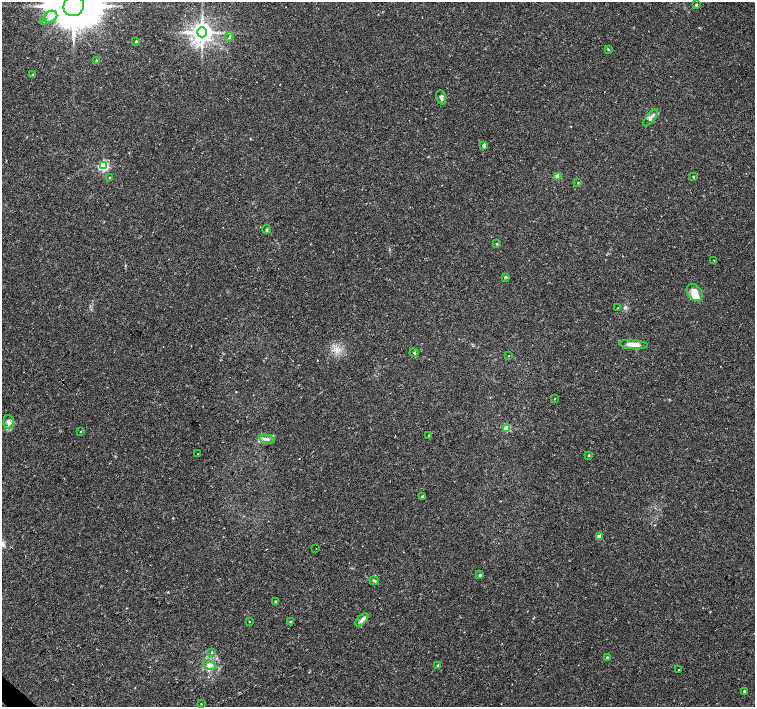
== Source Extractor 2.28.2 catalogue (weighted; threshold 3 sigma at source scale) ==
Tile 7 of 4 x 4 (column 3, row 2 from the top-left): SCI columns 3011-4516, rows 2982-4390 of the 6026 x 6026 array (HDU 1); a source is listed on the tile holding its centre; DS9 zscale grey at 2 x 2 block average (1 PNG px = mean of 2 x 2 image px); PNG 757 x 709 px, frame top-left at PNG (2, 2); each listed source drawn as its Kron ellipse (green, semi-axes under 4 px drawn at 4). Shown black and unused: <1% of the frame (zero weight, under 2 of 3 exposures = <1% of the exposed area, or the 3 px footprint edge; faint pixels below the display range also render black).
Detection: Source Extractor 2.28.2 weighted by HDU 2 'WHT'; one run over the whole footprint, this tile lists its part. Background 0.0334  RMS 0.0036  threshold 0.0161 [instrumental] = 3 sigma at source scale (4.5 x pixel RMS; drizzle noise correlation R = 1.50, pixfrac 1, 0.0396/0.0396 arcsec/px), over >= 5 px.
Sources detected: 54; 1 inside a brighter object's white glare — neither listed nor drawn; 2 inside a brighter listed object's ellipse — not listed separately; the other 51 listed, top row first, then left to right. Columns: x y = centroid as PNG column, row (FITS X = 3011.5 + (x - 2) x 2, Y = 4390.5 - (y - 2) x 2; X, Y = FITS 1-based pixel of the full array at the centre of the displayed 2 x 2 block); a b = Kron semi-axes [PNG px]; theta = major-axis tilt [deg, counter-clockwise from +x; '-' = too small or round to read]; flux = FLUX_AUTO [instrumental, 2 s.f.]
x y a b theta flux
696 5 3 3 - 1.3
74 6 10 10 - 4100
50 17 7 5 34 5
44 21 3 2 - 0.73
202 32 5 5 - 780
229 37 5 4 - 1.4
136 41 3 2 - 0.91
608 49 3 3 - 0.71
96 61 3 2 - 1
33 75 3 3 - 0.71
441 97 7 4 -73 2.4
650 118 10 4 50 3.2
484 145 3 3 - 5.1
103 166 4 3 - 110
558 176 3 3 - 16
693 177 2 2 - 0.85
110 178 3 2 - 0.44
578 182 3 2 - 0.49
267 230 4 3 - 1
497 244 3 3 - 0.58
714 260 2 2 - 0.47
506 277 3 2 - 2.2
695 292 9 7 -49 9.2
618 308 2 2 - 0.36
633 344 14 4 -4 8
414 353 4 2 - 0.77
508 356 2 2 - 0.49
555 399 2 2 - 0.54
9 422 7 5 -83 3
507 428 3 3 - 19
80 431 2 2 - 0.77
429 435 3 2 - 0.83
267 439 8 2 -12 1.7
198 454 2 2 - 1.4
589 455 3 2 - 0.79
422 497 3 2 - 2.1
599 537 3 3 - 10
316 549 2 2 - 0.29
480 575 4 3 - 1.4
374 581 5 3 - 1.2
276 602 4 3 - 1.2
362 620 8 4 45 3.1
250 621 2 2 - 0.88
291 622 4 3 - 0.71
212 652 3 2 - 0.61
607 657 3 2 - 0.95
209 665 6 4 -24 2.9
438 665 3 3 - 1.3
678 670 2 2 - 0.62
744 691 3 3 - 0.92
201 704 2 2 - 0.39
Isophote crosses this tile's border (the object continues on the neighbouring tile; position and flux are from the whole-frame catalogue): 1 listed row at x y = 74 6
Diffuse or blended objects may show on this block-average render without a row.